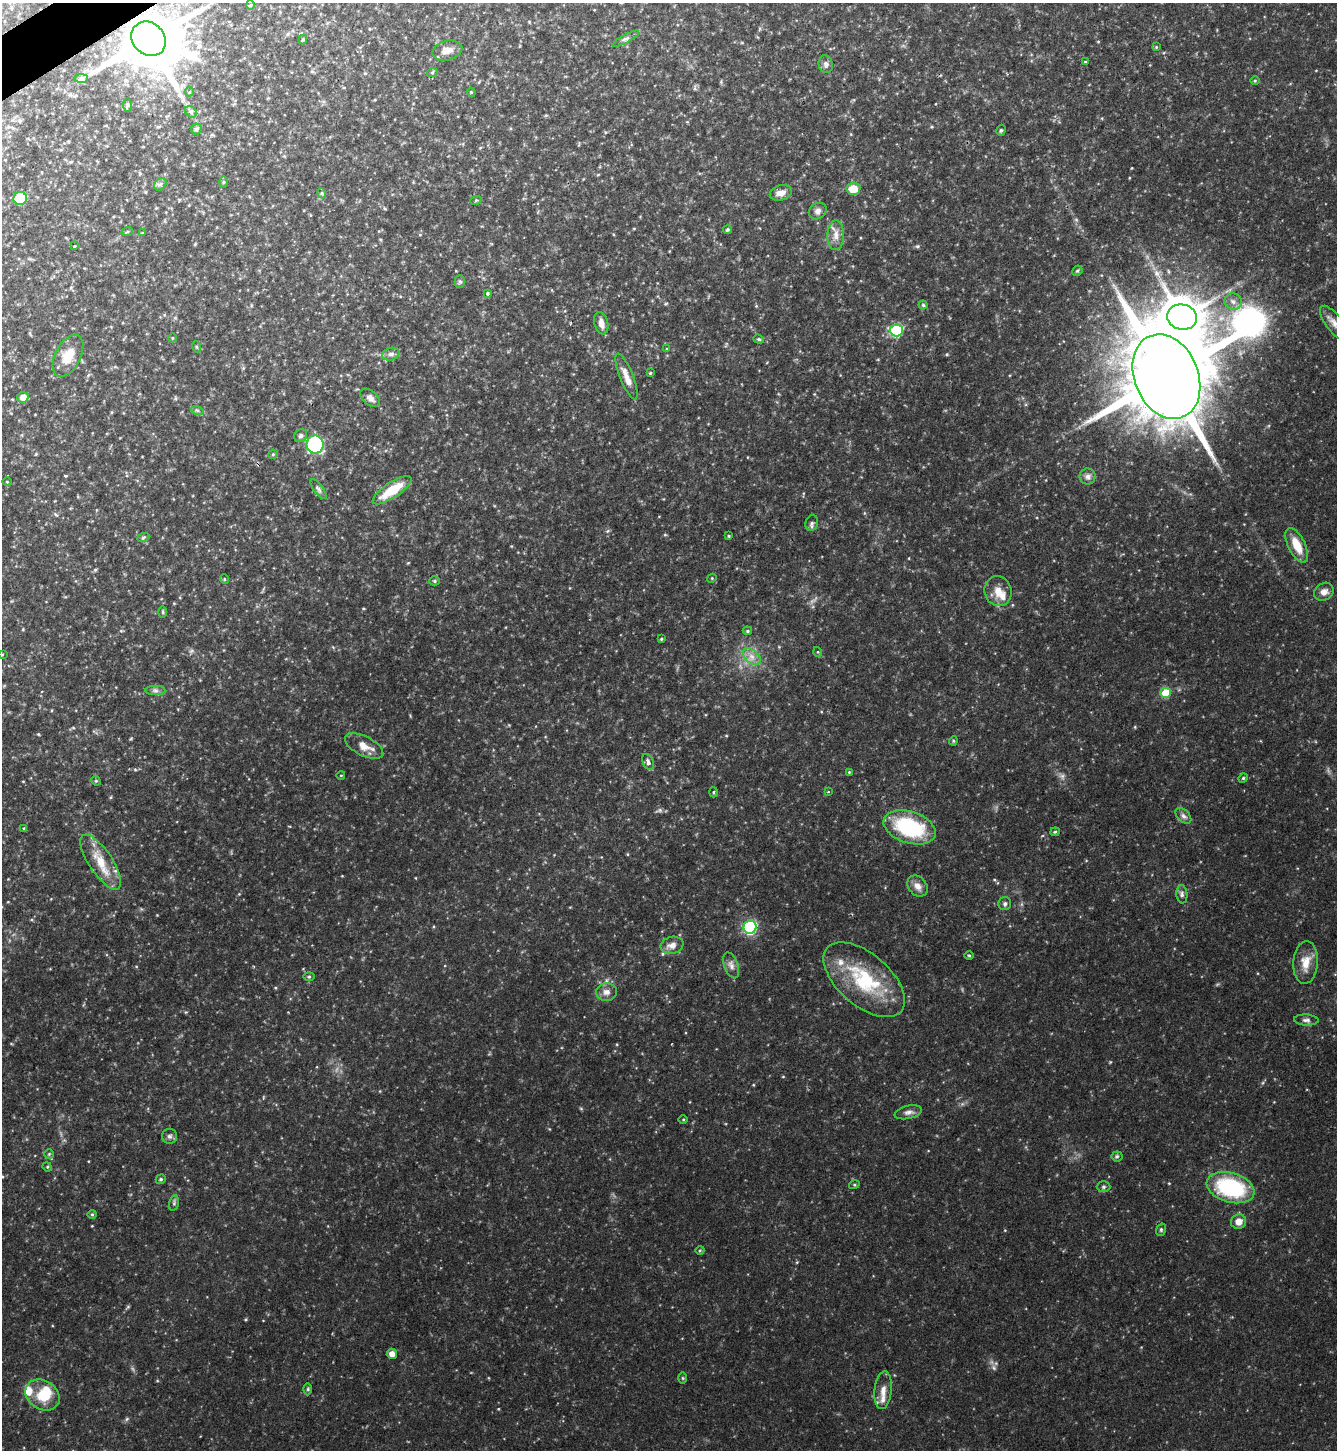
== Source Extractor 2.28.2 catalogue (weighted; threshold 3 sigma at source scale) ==
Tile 11 of 4 x 4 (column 3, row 3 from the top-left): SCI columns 2825-4159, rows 1449-2896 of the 5786 x 5793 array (HDU 1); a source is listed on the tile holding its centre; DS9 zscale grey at full resolution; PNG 1339 x 1452 px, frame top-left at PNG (2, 3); each listed source drawn as its Kron ellipse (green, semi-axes under 4 px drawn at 4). Shown black and unused: <1% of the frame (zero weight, under 2 of 3 exposures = <1% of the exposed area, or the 3 px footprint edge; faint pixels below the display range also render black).
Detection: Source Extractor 2.28.2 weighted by HDU 2 'WHT'; one run over the whole footprint, this tile lists its part. Background 0.0913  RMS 0.0067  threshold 0.0301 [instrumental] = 3 sigma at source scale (4.5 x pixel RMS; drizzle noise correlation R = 1.50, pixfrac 1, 0.05/0.05 arcsec/px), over >= 5 px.
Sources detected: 127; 1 inside a brighter object's white glare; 1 cosmic-ray / hot-pixel residue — neither listed nor drawn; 4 inside a brighter listed object's ellipse — not listed separately; the other 121 listed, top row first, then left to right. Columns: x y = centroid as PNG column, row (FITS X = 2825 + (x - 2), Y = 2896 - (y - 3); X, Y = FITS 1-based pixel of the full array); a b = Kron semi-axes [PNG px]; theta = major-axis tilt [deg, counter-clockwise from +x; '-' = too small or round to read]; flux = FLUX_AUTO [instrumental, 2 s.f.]
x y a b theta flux
250 5 4 4 - 0.69
149 39 18 16 -47 4700
626 39 15 4 29 2.1
303 40 5 4 - 0.87
1156 47 4 4 - 0.56
447 50 15 9 14 5.1
1085 62 4 3 - 0.63
826 64 9 7 -78 2.2
432 73 5 3 - 0.64
81 79 7 4 1 1.4
1255 81 5 3 - 0.68
189 92 4 4 - 0.81
471 92 4 3 - 0.58
128 105 7 4 89 0.99
191 112 6 5 - 1.3
196 129 5 5 - 1.1
1001 130 6 4 73 0.93
223 182 5 3 - 0.72
160 184 7 5 45 1.5
853 189 7 6 - 9
322 193 5 4 - 0.98
781 193 11 7 17 4.5
20 198 7 6 - 28
476 200 6 3 19 0.71
818 211 9 7 34 2.7
727 230 4 4 - 1.1
127 232 6 3 19 0.71
142 233 4 4 - 0.59
836 235 15 8 88 5
75 246 3 2 - 0.89
1077 271 5 5 - 1
460 281 6 5 - 1.2
488 293 3 3 - 1.6
1233 302 9 8 - 3.4
923 305 4 4 - 0.86
1182 317 15 12 -15 2200
601 323 11 6 -76 4.5
1335 323 21 8 -52 6.1
896 330 6 6 - 60
172 338 4 3 - 0.58
759 339 5 4 - 1
197 347 5 3 - 0.72
667 349 4 3 - 0.62
391 354 9 6 16 2
68 356 23 12 63 12
650 373 3 3 - 1
626 377 24 6 -68 6.4
1166 377 44 32 -68 16000
23 397 5 5 - 5.1
370 398 11 7 -40 3.2
197 410 6 4 -19 0.95
301 436 7 6 - 1.6
315 445 9 8 - 52
273 454 5 4 - 0.77
1088 476 8 8 - 2.6
7 482 5 3 - 0.51
319 489 12 4 -54 1.7
392 490 23 7 33 20
812 523 8 6 69 1.6
729 536 3 3 - 0.63
143 538 6 4 21 0.92
1297 545 19 8 -64 12
712 578 5 3 - 0.6
224 579 5 3 - 0.5
435 581 5 4 - 1
998 591 15 13 -74 6.9
1324 592 10 8 34 3.8
163 612 6 4 -89 0.86
747 631 5 4 - 0.87
661 639 4 4 - 0.62
818 652 5 3 - 0.57
2 654 3 3 - 0.59
752 657 10 6 -41 3.7
155 691 10 4 0 1.7
1166 693 5 5 - 22
953 741 4 4 - 0.73
364 746 21 9 -27 7.6
648 762 8 5 -66 2.8
849 772 4 4 - 0.54
341 775 4 3 - 0.44
1243 778 5 4 - 0.82
96 781 5 4 - 0.69
714 792 5 3 - 0.72
828 792 4 2 - 0.42
1183 816 9 6 -44 2
910 827 27 16 -18 51
24 828 3 3 - 1.3
1055 832 5 4 - 0.8
101 862 32 11 -56 15
917 886 11 9 -48 4.4
1182 894 9 5 -84 1.7
1005 904 6 6 - 1.5
750 927 7 6 - 59
672 945 11 8 10 4
969 955 5 3 - 0.69
1306 963 21 12 85 9.1
731 965 13 7 -70 3
309 977 6 4 1 0.73
864 980 49 26 -41 46
607 992 10 9 - 3.6
1306 1020 12 5 -3 2.1
908 1112 14 6 13 2.8
683 1119 5 3 - 0.58
169 1136 7 7 - 1.8
49 1154 4 4 - 0.79
1117 1156 5 5 - 1
47 1167 5 4 - 0.77
161 1179 5 4 - 1.1
854 1185 5 3 - 0.71
1103 1187 7 5 1 1.2
1231 1188 24 15 -16 55
174 1203 8 5 76 1.1
92 1214 4 4 - 0.8
1239 1222 8 7 - 4.8
1161 1230 6 4 71 0.97
700 1250 4 3 - 0.64
392 1354 5 5 - 4.2
683 1378 6 4 -89 0.76
308 1389 6 4 90 0.86
883 1390 19 8 84 5.7
43 1395 18 14 -32 16
Overlapping masked pixels (flux is a lower limit): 1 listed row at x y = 149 39
Isophote crosses this tile's border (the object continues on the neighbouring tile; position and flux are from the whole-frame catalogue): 2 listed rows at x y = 1335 323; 2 654
Unlisted compact peaks at least as high as the median listed source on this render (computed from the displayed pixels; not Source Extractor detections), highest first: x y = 994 1368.